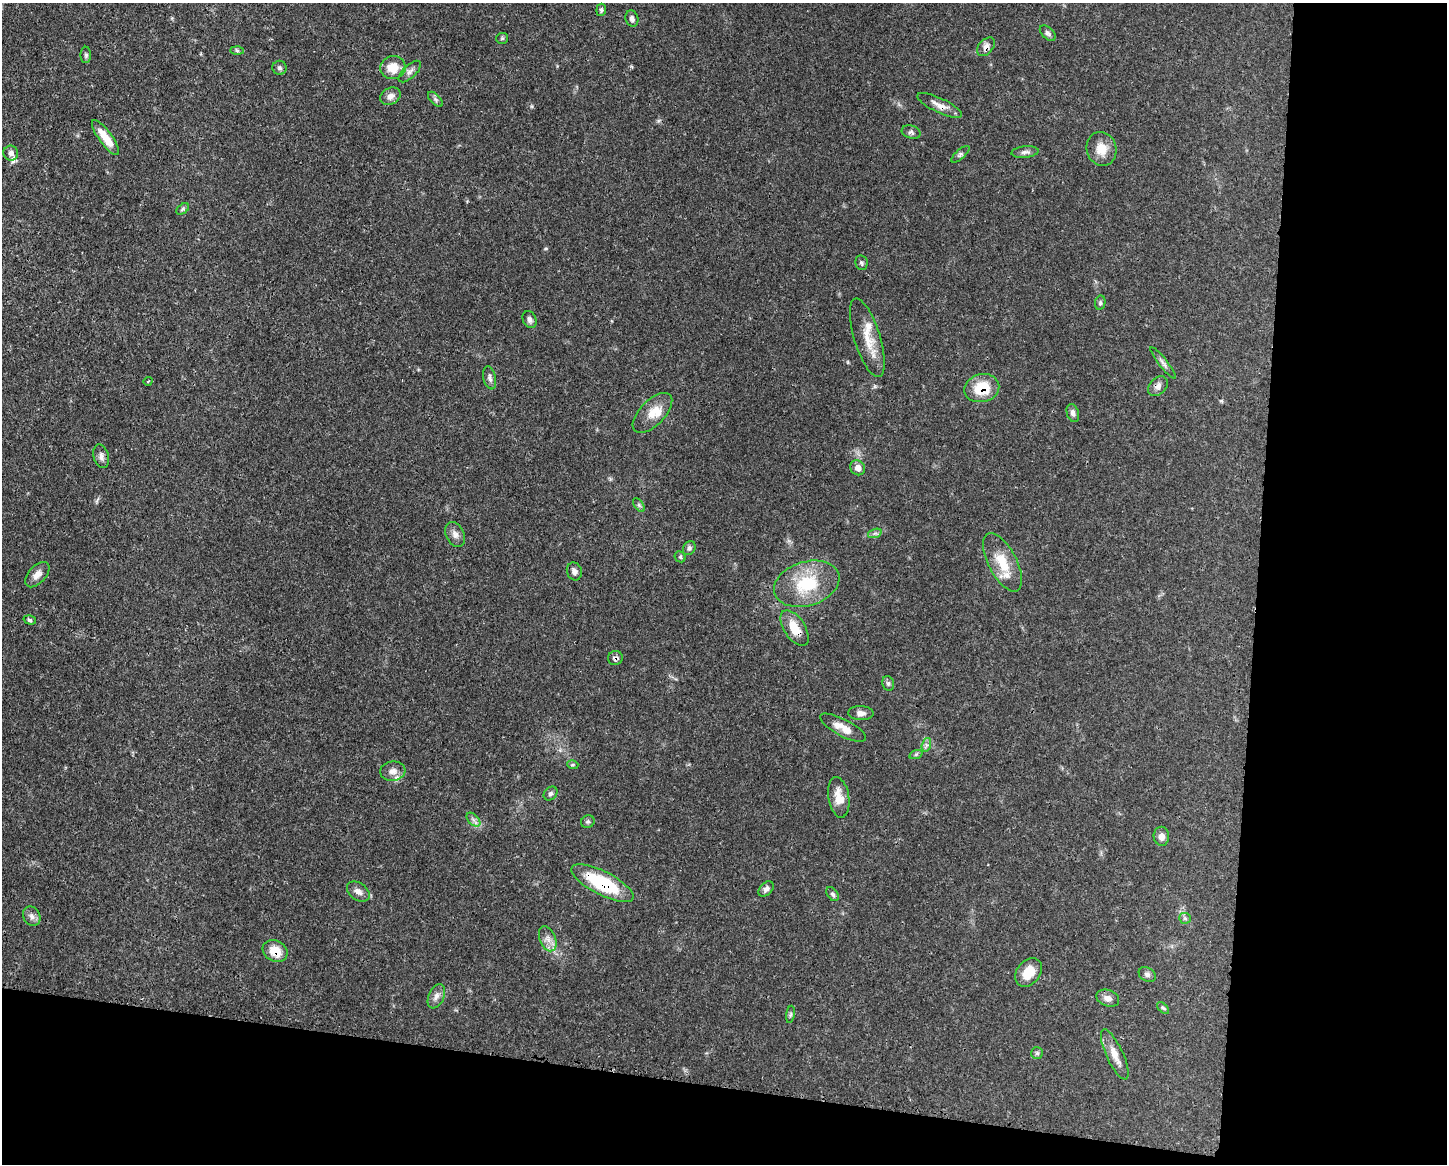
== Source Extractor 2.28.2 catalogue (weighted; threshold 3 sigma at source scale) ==
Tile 12 of 3 x 4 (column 3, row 4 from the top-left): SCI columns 3001-4445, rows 3-1164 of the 4670 x 4656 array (HDU 1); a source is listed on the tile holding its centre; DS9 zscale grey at full resolution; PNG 1449 x 1166 px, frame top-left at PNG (2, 3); each listed source drawn as its Kron ellipse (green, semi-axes under 4 px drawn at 4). Shown black and unused: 20% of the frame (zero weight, under 3 of 4 exposures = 1% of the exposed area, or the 3 px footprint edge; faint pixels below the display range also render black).
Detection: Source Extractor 2.28.2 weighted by HDU 2 'WHT'; one run over the whole footprint, this tile lists its part. Background 0.0589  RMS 0.0034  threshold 0.0152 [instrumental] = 3 sigma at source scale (4.5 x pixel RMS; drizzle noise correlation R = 1.50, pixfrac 1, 0.05/0.05 arcsec/px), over >= 5 px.
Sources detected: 78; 5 inside a brighter listed object's ellipse — not listed separately; the other 73 listed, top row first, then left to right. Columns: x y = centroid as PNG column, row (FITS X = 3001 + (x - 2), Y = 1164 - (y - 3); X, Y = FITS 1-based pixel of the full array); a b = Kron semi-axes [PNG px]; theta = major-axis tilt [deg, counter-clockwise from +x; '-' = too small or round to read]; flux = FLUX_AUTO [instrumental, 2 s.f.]
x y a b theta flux
601 10 6 5 - 0.66
632 18 8 6 -72 1.2
1048 33 9 5 -44 0.94
502 38 6 5 - 0.46
986 47 11 7 48 1.8
237 50 7 4 -2 0.56
86 55 8 5 -90 0.75
393 67 12 11 - 5.7
280 68 7 7 - 0.8
410 72 14 6 44 1.5
390 96 11 8 27 2
435 99 9 5 -46 0.79
940 105 24 7 -25 3
911 132 9 6 -17 1
106 138 21 6 -53 6.1
1101 149 17 14 -73 5.1
1025 152 13 5 5 1.3
11 153 7 7 - 1.5
960 154 11 4 42 0.81
183 209 7 4 36 0.57
862 263 7 6 - 0.69
1100 303 7 5 78 0.66
530 320 9 6 -65 1.2
867 338 41 13 -73 7.4
1163 363 19 4 -52 1.3
490 378 11 6 -78 1.2
148 381 4 3 - 0.31
1158 386 11 8 44 1.6
982 388 18 14 13 10
652 413 25 12 46 5.4
1073 413 9 6 -72 1.3
101 456 12 7 -74 1.6
858 468 8 7 - 2.3
639 505 8 4 -53 0.62
875 533 7 4 19 0.74
455 534 13 9 -65 1.9
689 548 7 6 - 0.9
680 557 6 5 - 0.53
1002 562 32 14 -62 8.4
574 571 9 7 -71 1.4
37 575 15 8 48 2.2
807 584 33 22 17 17
30 620 6 4 -18 0.65
795 628 20 10 -57 6.2
615 658 7 7 - 1
888 683 7 5 -75 0.73
861 713 13 7 -2 1.7
843 728 25 8 -28 4.3
926 745 7 4 73 0.87
916 754 7 4 20 0.57
573 765 5 3 - 0.47
393 771 13 9 6 2.2
550 793 8 6 44 0.89
839 797 20 10 -81 4.5
473 820 8 5 -45 1.1
588 822 7 6 - 0.69
1161 836 9 8 - 1.9
603 883 34 11 -27 23
766 889 9 6 45 1.1
358 892 12 8 -34 2
832 894 8 5 -53 0.78
32 916 10 8 -59 1.6
1185 918 6 5 - 0.59
548 939 13 8 -67 2.3
275 951 13 10 -30 5.5
1028 972 16 11 51 6
1147 974 9 6 -31 1
436 996 13 7 66 1.8
1108 998 12 8 -20 1.9
1163 1008 7 4 -44 0.57
790 1014 9 4 81 0.71
1037 1053 6 6 - 0.62
1115 1054 27 8 -65 4.1
Overlapping masked pixels (flux is a lower limit): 8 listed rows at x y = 986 47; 940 105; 1158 386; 982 388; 795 628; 615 658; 603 883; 275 951